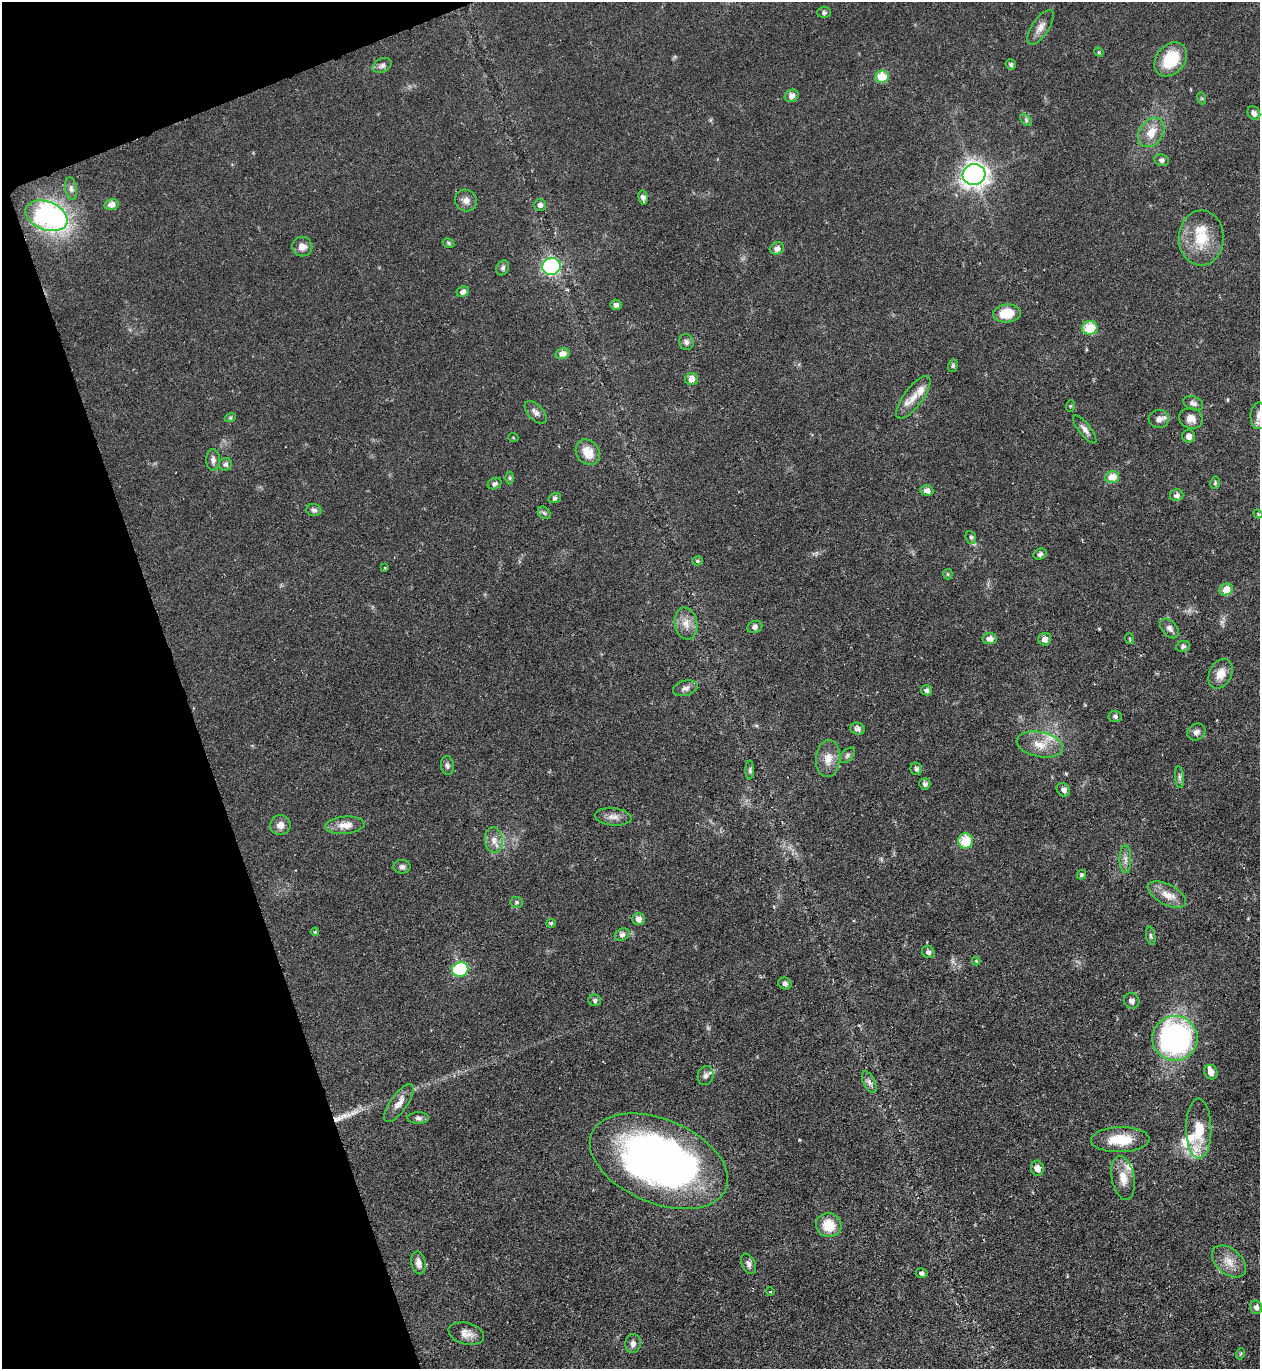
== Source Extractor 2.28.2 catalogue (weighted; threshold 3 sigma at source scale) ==
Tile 5 of 4 x 4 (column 1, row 2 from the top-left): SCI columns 149-1406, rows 2737-4103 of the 5460 x 5473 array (HDU 1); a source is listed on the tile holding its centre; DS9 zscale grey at full resolution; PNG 1262 x 1371 px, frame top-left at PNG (2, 2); each listed source drawn as its Kron ellipse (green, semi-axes under 4 px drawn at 4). Shown black and unused: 17% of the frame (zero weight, under 4 of 8 exposures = <1% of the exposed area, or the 3 px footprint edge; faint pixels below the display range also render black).
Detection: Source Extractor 2.28.2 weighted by HDU 2 'WHT'; one run over the whole footprint, this tile lists its part. Background 0.0583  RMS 0.0049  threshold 0.02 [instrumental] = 3 sigma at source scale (4.09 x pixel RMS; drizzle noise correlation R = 1.36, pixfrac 0.8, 0.05/0.05 arcsec/px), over >= 5 px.
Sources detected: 137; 1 long thin detection or spike segment (spike, bleed or trail) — neither listed nor drawn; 8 inside a brighter listed object's ellipse — not listed separately; the other 128 listed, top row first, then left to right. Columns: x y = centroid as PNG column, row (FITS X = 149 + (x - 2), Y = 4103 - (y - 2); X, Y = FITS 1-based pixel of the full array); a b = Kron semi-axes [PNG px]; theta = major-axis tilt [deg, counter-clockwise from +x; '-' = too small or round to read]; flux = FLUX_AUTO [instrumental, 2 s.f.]
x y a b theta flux
824 12 6 5 - 1.1
1041 27 20 8 56 3.6
1099 52 5 4 - 0.54
1171 59 19 14 49 18
1011 64 5 5 - 0.86
382 65 10 7 25 1.7
882 77 7 6 - 12
792 96 7 6 - 3
1201 98 6 4 -70 0.57
1254 113 7 6 - 2.1
1026 120 7 4 -46 0.81
1151 133 16 11 55 6.8
1162 160 7 5 -7 1.3
974 175 11 10 - 240
71 188 11 5 -81 1.7
643 198 7 4 -83 1.7
466 200 11 10 - 2.8
111 204 7 5 13 4.1
540 205 6 6 - 1.6
46 216 22 14 -21 100
1201 238 27 22 89 16
449 243 6 4 -29 0.69
302 247 10 10 - 3.6
777 248 7 6 - 2.3
551 266 9 8 - 58
503 268 8 6 62 1.2
463 292 6 5 - 1.8
616 305 5 5 - 1.5
1007 314 14 9 5 10
1090 328 8 7 - 11
686 342 8 7 - 1.6
562 353 7 5 13 4.2
953 366 6 5 - 0.77
691 379 6 6 - 3.5
913 397 26 9 53 6.3
1193 403 10 6 -24 1.7
1070 406 6 3 71 0.49
536 412 14 7 -47 2.2
1259 416 13 8 88 2.7
230 418 6 4 18 0.65
1191 418 12 10 -12 3.6
1159 419 10 9 - 2.6
1085 429 17 6 -51 2.4
1189 436 6 6 - 2.6
513 437 5 3 - 0.4
588 452 13 11 -54 8.1
213 460 11 7 -89 2.1
225 464 6 6 - 1.4
1112 477 7 5 13 7.7
510 478 6 4 -89 0.64
1215 483 6 4 78 0.65
495 484 7 5 25 1.5
927 490 7 5 -5 2.5
1177 495 7 5 15 2
555 498 6 5 - 1.1
314 510 7 6 - 1.3
544 513 7 5 -43 0.92
1258 514 5 3 - 0.41
971 537 6 5 - 0.92
1040 554 7 5 29 1.6
697 561 5 4 - 0.83
385 568 3 2 - 0.43
948 574 5 4 - 0.62
1226 589 7 6 - 6.5
686 624 16 11 -79 4.8
755 627 7 6 - 1.7
1170 628 11 7 -49 2.3
990 639 7 5 -6 3.8
1045 639 6 6 - 2.8
1130 639 5 3 - 0.48
1183 646 7 5 10 1.2
1220 674 16 11 64 5.3
685 688 12 7 15 2.1
926 690 5 5 - 1.2
1115 716 6 5 - 1.3
857 729 7 6 - 2
1196 732 9 8 - 2
1040 745 23 12 -11 8.1
847 755 9 5 46 1.2
828 759 18 12 85 5.6
447 766 9 6 -82 1.5
916 769 6 6 - 1.1
750 770 9 4 90 0.87
1179 777 11 4 -85 1.2
925 784 6 5 - 1.3
1063 790 7 6 - 1.7
613 817 18 8 -5 3.5
280 825 10 10 - 3.2
345 825 19 8 4 5.3
494 840 13 9 -84 3.7
966 841 7 7 - 13
1125 859 14 5 -89 2.3
402 867 8 7 - 1.4
1082 874 5 4 - 0.92
1167 895 21 10 -28 5.8
517 902 6 5 - 0.87
638 919 6 6 - 2.5
551 923 5 4 - 0.57
315 932 4 3 - 0.5
622 935 8 6 29 1.7
1151 936 9 4 -79 0.94
928 952 7 6 - 1.4
976 961 4 4 - 0.46
460 969 8 7 - 28
785 984 7 5 -25 1.4
595 1000 6 6 - 1.1
1132 1001 8 7 - 2.1
1175 1038 22 22 - 110
1211 1072 7 6 - 3.4
706 1076 9 7 74 1.7
869 1082 12 6 -63 2
399 1103 22 8 55 4.2
418 1118 11 6 -1 1.4
1199 1129 30 12 -89 14
1120 1140 29 12 1 13
659 1161 73 42 -23 230
1037 1168 7 6 - 3.5
1123 1178 22 11 -79 6.5
829 1225 13 12 - 10
1229 1261 19 12 -40 6.3
419 1263 11 7 -79 2.8
749 1264 10 6 -66 1.7
922 1273 6 5 - 1.2
770 1292 4 3 - 0.38
1256 1307 6 6 - 1.6
466 1333 18 11 -15 4.1
633 1343 9 7 83 1.8
1240 1354 5 3 - 0.6
Isophote crosses this tile's border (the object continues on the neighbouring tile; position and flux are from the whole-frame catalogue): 1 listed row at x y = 1259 416